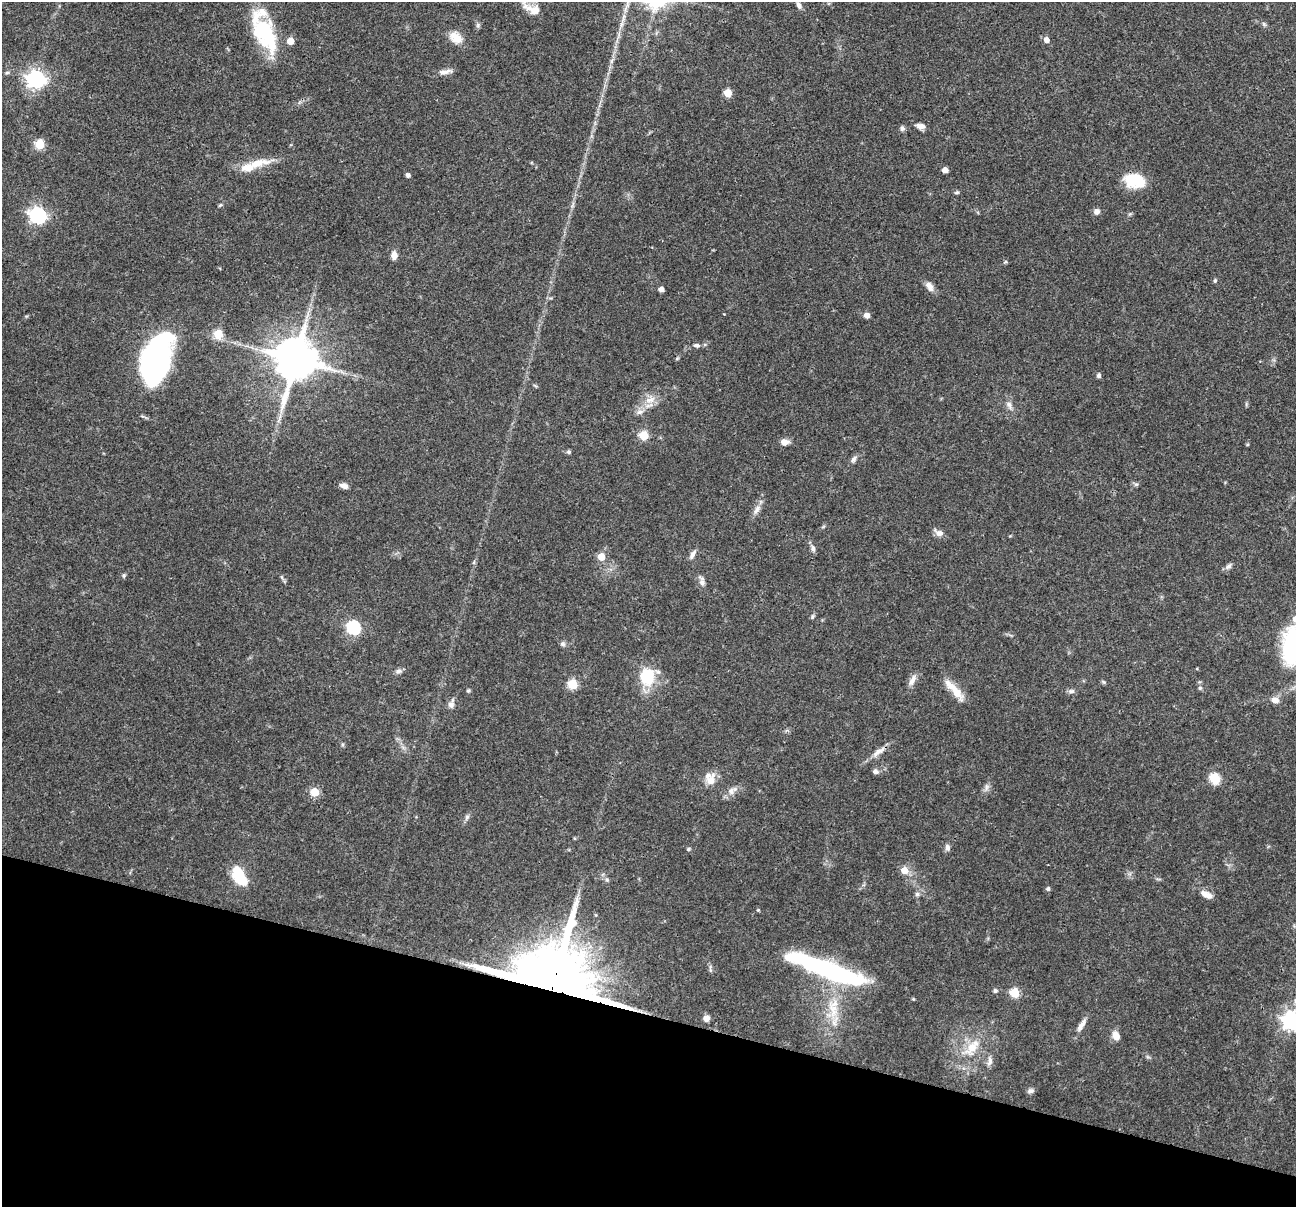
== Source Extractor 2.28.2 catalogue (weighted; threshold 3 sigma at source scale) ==
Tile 15 of 4 x 4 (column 3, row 4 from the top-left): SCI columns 2591-3884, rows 127-1331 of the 5183 x 5198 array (HDU 1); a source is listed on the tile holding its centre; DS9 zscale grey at full resolution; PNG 1298 x 1209 px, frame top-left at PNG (2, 2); no overlay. Shown black and unused: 16% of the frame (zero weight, under 3 of 4 exposures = <1% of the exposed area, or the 3 px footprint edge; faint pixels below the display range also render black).
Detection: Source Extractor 2.28.2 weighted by HDU 2 'WHT'; one run over the whole footprint, this tile lists its part. Background 0.0726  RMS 0.0032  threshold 0.0146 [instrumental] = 3 sigma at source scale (4.5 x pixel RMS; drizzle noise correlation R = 1.50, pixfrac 1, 0.05/0.05 arcsec/px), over >= 5 px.
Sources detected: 105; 5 inside a brighter object's white glare — not listed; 5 inside a brighter listed object's ellipse — not listed separately; the other 95 listed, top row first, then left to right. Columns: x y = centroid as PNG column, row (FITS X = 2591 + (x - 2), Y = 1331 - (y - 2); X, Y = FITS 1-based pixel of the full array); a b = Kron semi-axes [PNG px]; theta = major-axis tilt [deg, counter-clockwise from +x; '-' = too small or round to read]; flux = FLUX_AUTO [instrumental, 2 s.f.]
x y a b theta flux
799 5 10 6 -60 1.2
533 9 24 11 -18 4.2
1264 24 7 4 -46 0.56
265 34 43 22 -63 24
456 37 17 12 -40 4.2
1046 40 5 5 - 2
445 72 16 6 14 2
7 73 6 4 2 0.46
36 79 7 7 - 140
728 93 5 5 - 7.2
920 126 11 6 -9 1.6
902 128 7 6 - 0.79
40 144 5 5 - 14
257 163 34 10 11 6.5
945 170 4 4 - 2
408 175 5 4 - 0.84
1135 181 21 14 -14 11
957 192 6 4 7 0.51
220 205 6 4 44 0.4
1097 212 8 7 - 1.2
38 216 7 7 - 93
394 255 8 6 89 2.5
1005 262 5 4 - 0.47
1215 280 5 4 - 0.54
930 286 14 8 -62 2
661 289 4 4 - 2.2
867 315 6 6 - 1.4
218 334 5 5 - 11
697 345 8 5 -6 0.97
153 357 51 24 74 70
295 359 13 12 - 1300
1099 375 5 5 - 0.81
650 400 17 8 17 3.3
1009 405 10 7 -62 1.4
639 412 10 6 14 1.4
644 435 5 5 - 11
784 442 10 7 1 2
569 452 6 5 - 0.6
854 459 11 6 58 0.98
1136 484 6 5 - 0.58
344 486 10 6 -22 1.5
757 509 15 6 59 1.9
939 533 13 7 -27 1.8
813 548 9 6 -82 1.1
692 554 13 6 60 1.3
601 557 5 5 - 5.7
474 562 6 3 72 0.45
1229 566 9 6 41 1.1
124 575 6 4 79 0.48
702 581 14 7 -73 1.5
812 616 7 4 71 0.55
353 627 6 6 - 49
562 644 8 6 -2 0.82
1293 645 48 25 85 32
399 671 8 7 - 1.1
647 676 14 12 -84 16
912 680 15 7 63 2.2
1104 682 6 5 - 0.49
573 684 5 5 - 16
1200 688 6 4 -44 0.49
468 691 5 4 - 0.47
1071 691 10 5 -10 0.85
956 692 24 11 -52 5.5
1275 700 9 7 -22 2.2
451 705 9 8 - 1.4
878 752 21 7 35 2.6
875 771 8 6 -16 1
1215 779 6 5 - 21
711 780 14 11 70 3.6
986 787 9 4 81 0.94
732 790 16 8 32 2.3
315 792 5 5 - 9.3
467 817 7 6 - 0.84
947 847 9 6 -78 1.1
688 849 5 4 - 0.5
904 870 6 6 - 4.3
240 878 13 7 -50 19
607 880 6 4 -44 0.52
1048 889 5 4 - 0.8
917 894 6 6 - 0.73
1206 894 16 7 -26 2.4
758 910 4 3 - 0.31
821 965 91 19 -15 39
710 968 12 3 -83 0.59
553 984 22 20 -17 4200
995 991 6 6 - 0.62
1015 993 5 5 - 15
833 1010 25 11 -79 6.9
706 1018 8 6 28 1.6
1291 1021 7 7 - 140
1081 1025 20 6 56 2.2
1116 1036 10 7 -69 2.8
972 1047 31 14 54 9
990 1061 14 7 79 1.6
1030 1091 9 6 11 0.9
Overlapping masked pixels (flux is a lower limit): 1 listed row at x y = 553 984
Isophote crosses this tile's border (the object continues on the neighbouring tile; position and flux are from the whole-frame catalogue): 2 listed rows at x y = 1293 645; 1291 1021